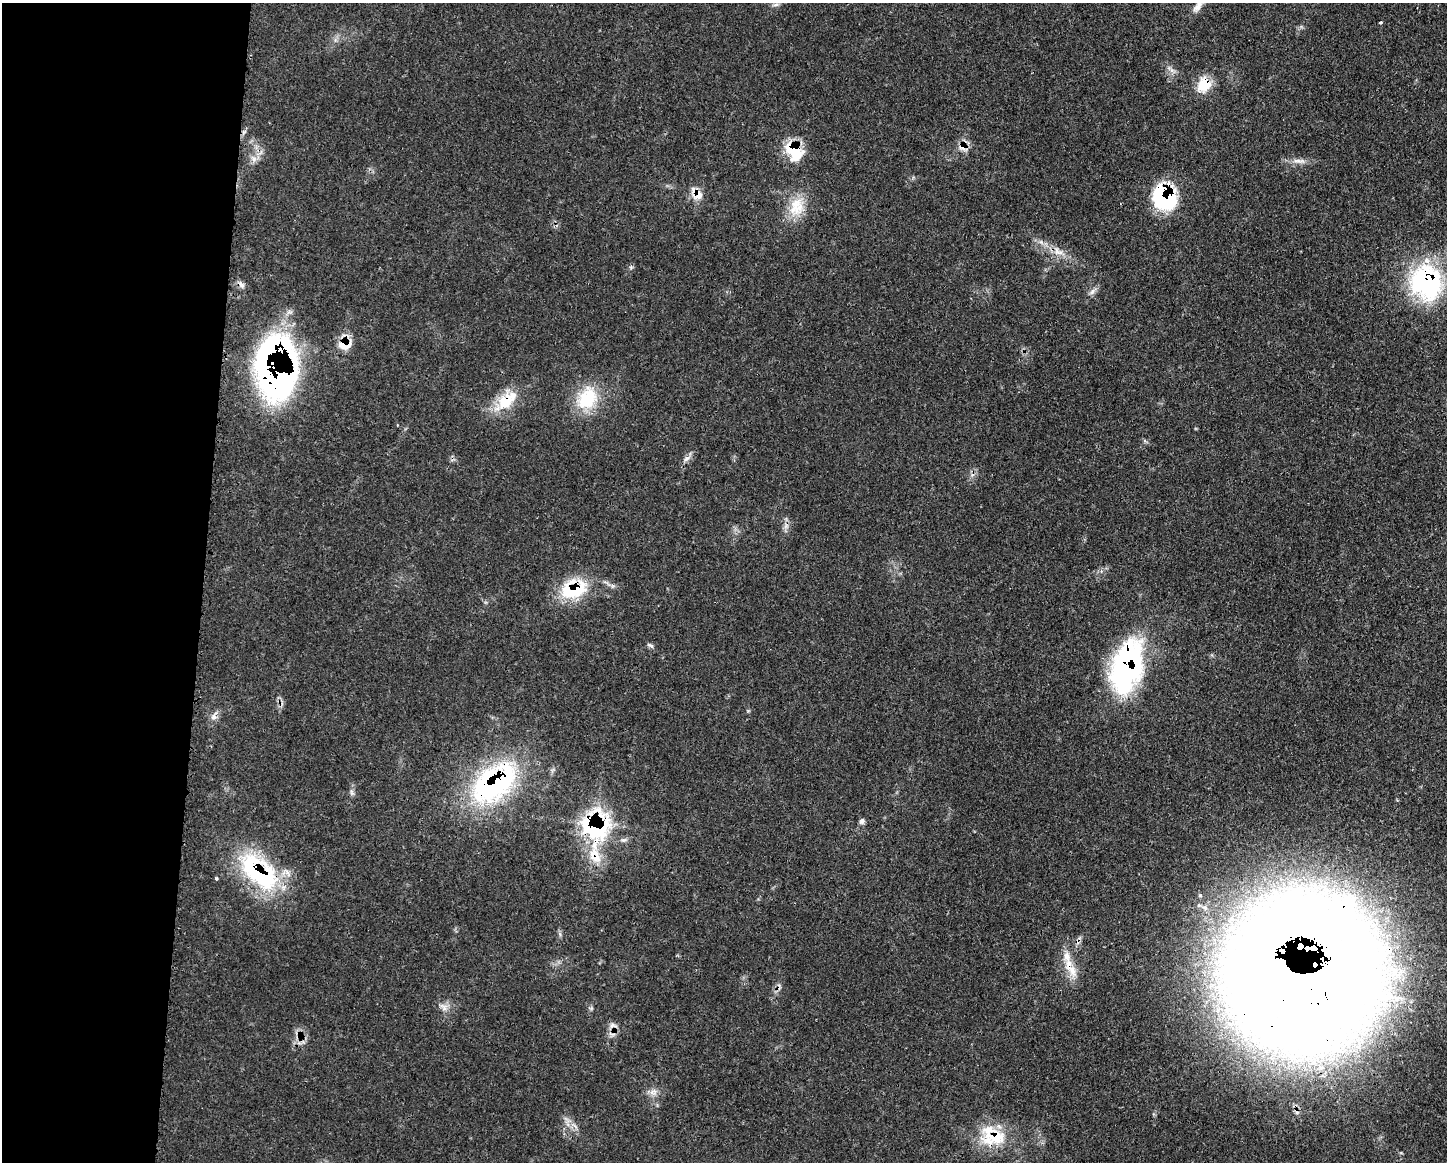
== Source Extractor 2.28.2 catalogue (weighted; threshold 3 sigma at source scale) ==
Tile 4 of 3 x 4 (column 1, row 2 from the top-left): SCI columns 122-1566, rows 2332-3491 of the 4688 x 4656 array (HDU 1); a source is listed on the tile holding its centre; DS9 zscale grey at full resolution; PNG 1449 x 1164 px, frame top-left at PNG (2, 3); no overlay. Shown black and unused: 14% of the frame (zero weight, under 3 of 4 exposures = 2% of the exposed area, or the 3 px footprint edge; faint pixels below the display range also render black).
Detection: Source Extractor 2.28.2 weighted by HDU 2 'WHT'; one run over the whole footprint, this tile lists its part. Background 0.0546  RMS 0.0033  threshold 0.0148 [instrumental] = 3 sigma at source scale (4.5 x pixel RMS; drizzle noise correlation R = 1.50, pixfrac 1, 0.05/0.05 arcsec/px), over >= 5 px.
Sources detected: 53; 4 inside a brighter object's white glare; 3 cosmic-ray / hot-pixel residue — not listed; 9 inside a brighter listed object's ellipse — not listed separately; the other 37 listed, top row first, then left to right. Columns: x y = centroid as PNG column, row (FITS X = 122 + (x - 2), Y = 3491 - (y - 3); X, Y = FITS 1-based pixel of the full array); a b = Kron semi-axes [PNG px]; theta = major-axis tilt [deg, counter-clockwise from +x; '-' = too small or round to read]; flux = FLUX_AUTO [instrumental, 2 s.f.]
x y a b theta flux
776 5 9 4 1 0.83
1198 6 19 8 55 2.6
1380 22 3 3 - 0.48
1171 70 7 4 -71 1
1204 84 19 15 66 7.4
962 146 15 11 -52 3
794 151 26 17 -52 12
253 159 10 7 -39 1.8
1299 161 22 6 -3 2.6
697 194 18 11 -49 4.4
1165 198 26 23 -63 34
797 207 28 21 75 9.7
1058 251 17 11 -36 4
1426 282 41 35 -72 54
1092 292 12 6 47 1.4
343 345 17 13 -43 4.6
288 349 104 44 -47 66
268 371 84 24 -71 89
587 398 33 25 58 15
506 400 38 18 42 11
686 459 9 7 44 1.4
573 590 41 21 15 17
650 645 11 4 -25 0.69
1127 667 53 28 77 77
214 717 8 8 - 1.5
494 783 57 34 39 68
352 792 9 4 -81 0.87
862 821 8 7 - 1
595 826 30 29 - 42
259 872 62 31 -41 41
216 879 3 3 - 0.9
1072 970 21 11 -65 5
1303 977 94 77 -49 1100
444 1008 11 9 -70 2
613 1025 13 6 -12 1.5
653 1092 11 9 5 2
996 1138 32 23 -10 14
Overlapping masked pixels (flux is a lower limit): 18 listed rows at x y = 1204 84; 962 146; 794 151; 697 194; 1165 198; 1058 251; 1426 282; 343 345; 288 349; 268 371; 506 400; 573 590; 1127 667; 494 783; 595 826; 259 872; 1303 977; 996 1138
Isophote crosses this tile's border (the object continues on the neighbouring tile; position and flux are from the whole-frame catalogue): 2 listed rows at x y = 1198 6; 1426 282
Unlisted compact peaks at least as high as the median listed source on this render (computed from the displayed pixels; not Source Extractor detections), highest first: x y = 631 267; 748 711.